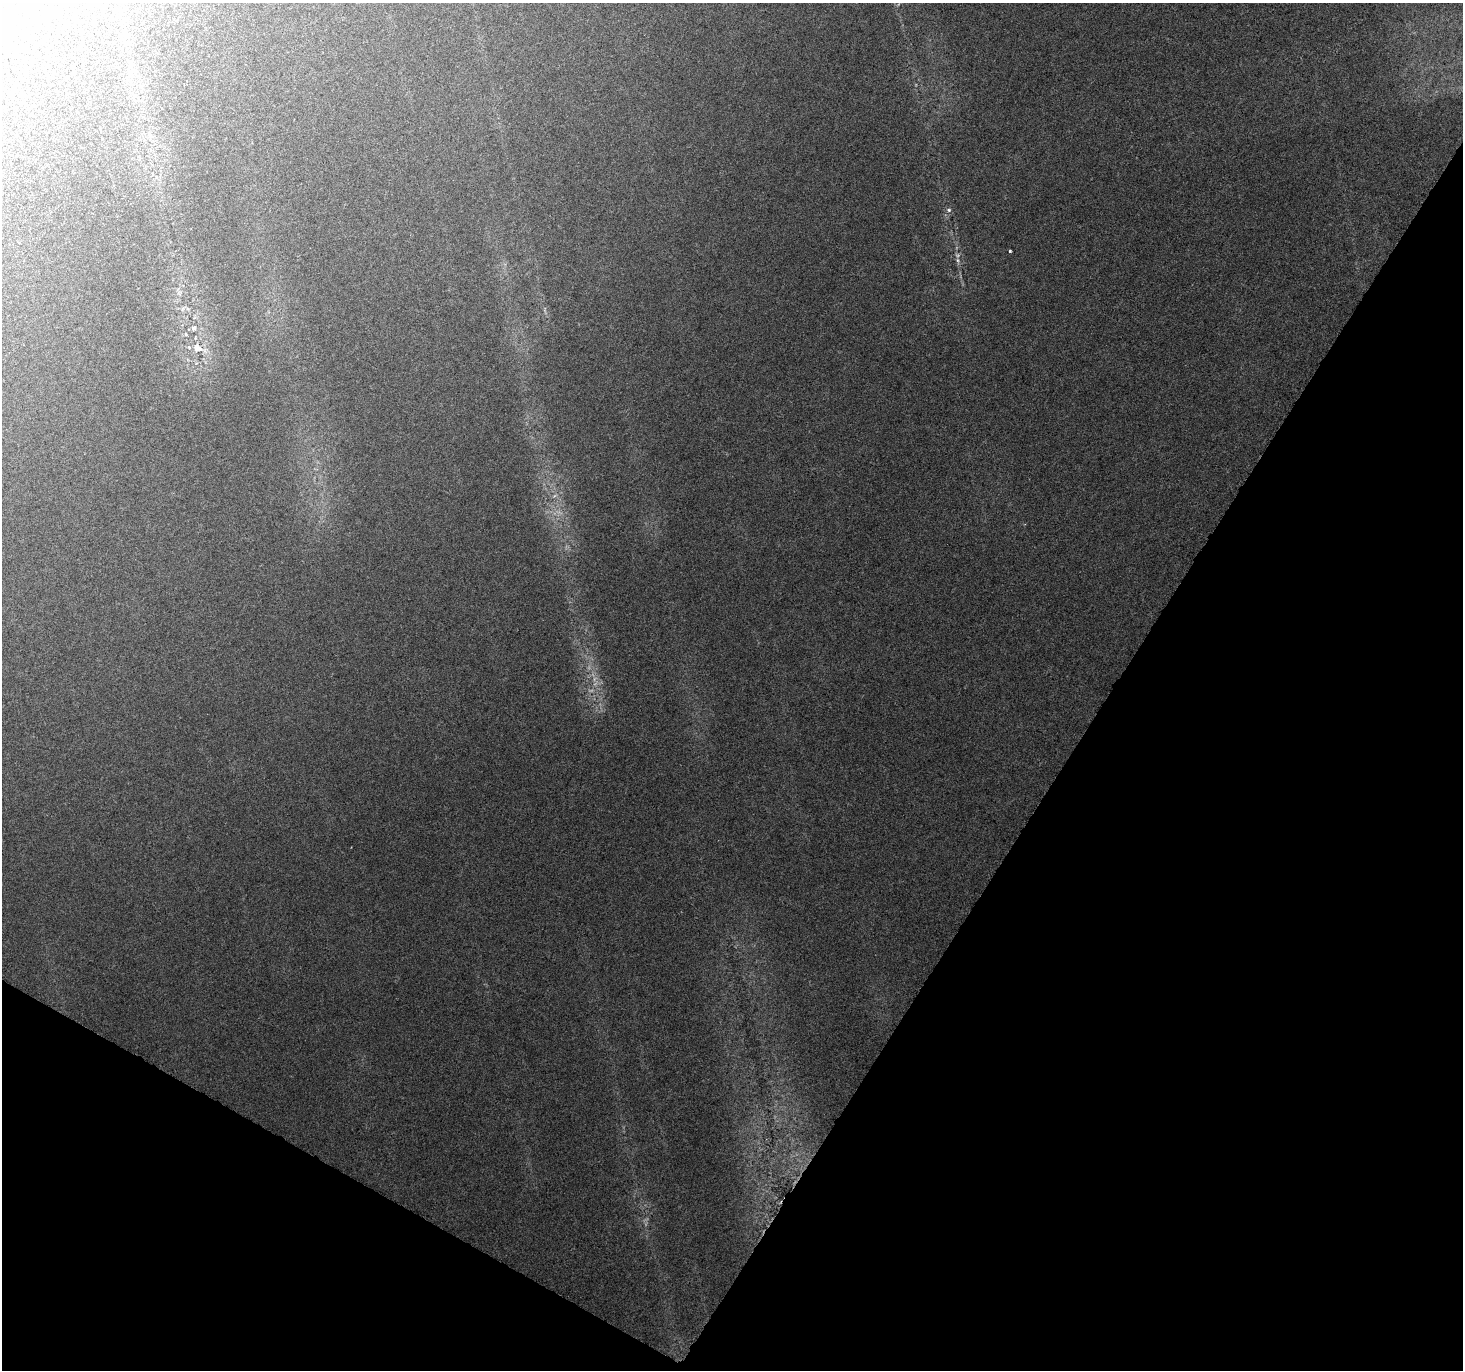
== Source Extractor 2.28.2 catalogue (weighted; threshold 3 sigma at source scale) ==
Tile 15 of 4 x 4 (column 3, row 4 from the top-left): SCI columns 2923-4383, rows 195-1562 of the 5851 x 5929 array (HDU 1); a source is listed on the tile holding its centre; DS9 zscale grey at full resolution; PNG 1465 x 1372 px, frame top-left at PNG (2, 3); no overlay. Shown black and unused: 31% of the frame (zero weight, under 3 of 6 exposures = <1% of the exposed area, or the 3 px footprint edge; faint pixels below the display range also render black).
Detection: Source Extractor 2.28.2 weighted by HDU 2 'WHT'; one run over the whole footprint, this tile lists its part. Background 0.0249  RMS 0.0023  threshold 0.00936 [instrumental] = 3 sigma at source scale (4.09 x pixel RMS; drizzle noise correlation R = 1.36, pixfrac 0.8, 0.0396/0.0396 arcsec/px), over >= 5 px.
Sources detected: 9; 2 too faint to see at this stretch — not listed; the other 7 listed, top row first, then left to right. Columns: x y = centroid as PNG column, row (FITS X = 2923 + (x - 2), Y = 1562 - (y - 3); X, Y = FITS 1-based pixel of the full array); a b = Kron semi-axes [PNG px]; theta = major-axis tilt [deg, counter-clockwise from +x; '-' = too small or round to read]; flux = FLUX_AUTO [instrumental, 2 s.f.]
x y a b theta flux
949 210 7 5 -15 0.53
1010 251 3 3 - 0.29
958 260 7 4 -88 0.53
183 309 8 4 46 0.52
194 328 9 7 73 0.79
186 334 6 4 -62 0.32
197 348 15 13 -38 3